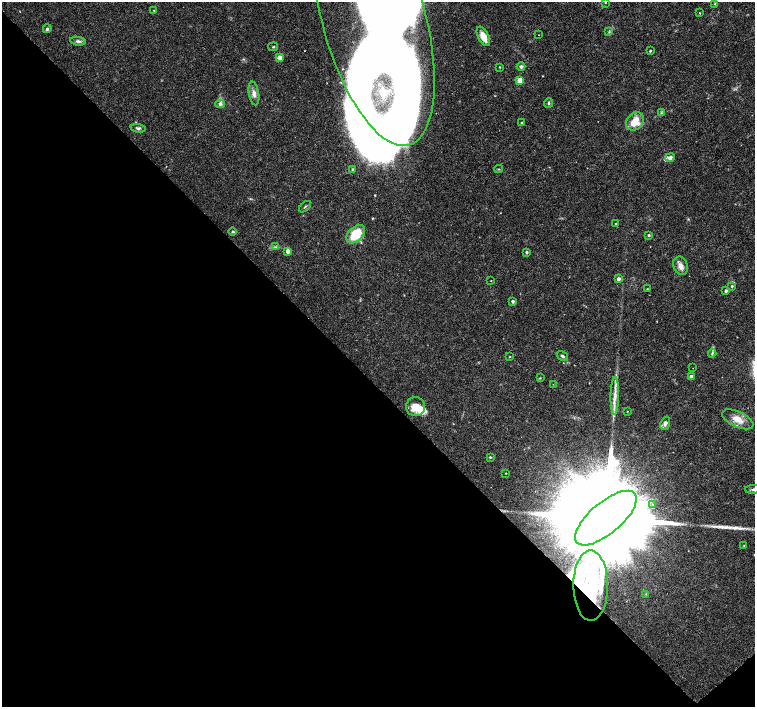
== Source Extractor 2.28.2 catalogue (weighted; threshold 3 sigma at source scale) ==
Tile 14 of 4 x 4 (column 2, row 4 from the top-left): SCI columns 1514-3018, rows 215-1623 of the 6027 x 6001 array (HDU 1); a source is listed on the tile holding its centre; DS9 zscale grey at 2 x 2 block average (1 PNG px = mean of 2 x 2 image px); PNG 757 x 709 px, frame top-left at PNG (2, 2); each listed source drawn as its Kron ellipse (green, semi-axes under 4 px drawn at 4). Shown black and unused: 46% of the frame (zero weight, under 3 of 6 exposures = <1% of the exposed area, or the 3 px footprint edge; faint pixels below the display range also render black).
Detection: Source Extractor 2.28.2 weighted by HDU 2 'WHT'; one run over the whole footprint, this tile lists its part. Background 0.0188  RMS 0.0016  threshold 0.00671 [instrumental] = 3 sigma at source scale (4.09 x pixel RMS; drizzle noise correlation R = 1.36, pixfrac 0.8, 0.0396/0.0396 arcsec/px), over >= 5 px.
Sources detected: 72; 4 inside a brighter object's white glare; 1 long thin detection or spike segment (spike, bleed or trail) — neither listed nor drawn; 6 inside a brighter listed object's ellipse — not listed separately; the other 61 listed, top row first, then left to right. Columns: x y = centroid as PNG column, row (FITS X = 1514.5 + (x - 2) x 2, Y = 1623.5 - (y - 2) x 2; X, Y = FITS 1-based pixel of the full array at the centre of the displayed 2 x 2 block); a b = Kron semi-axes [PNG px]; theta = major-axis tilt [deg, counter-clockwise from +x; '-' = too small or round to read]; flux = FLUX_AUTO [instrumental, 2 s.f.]
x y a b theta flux
605 3 3 2 - 0.17
715 4 3 3 - 0.36
154 10 2 2 - 0.2
700 13 3 2 - 0.16
374 19 131 51 -74 340
47 29 4 3 - 0.66
609 32 3 3 - 0.34
538 35 2 2 - 0.13
483 36 10 5 -64 4.5
78 41 8 4 -8 1
273 47 5 3 - 0.38
650 51 3 2 - 0.46
280 57 3 3 - 4.5
521 66 4 4 - 0.74
500 67 3 2 - 0.23
520 80 3 3 - 6.7
254 94 12 5 -80 1.8
549 103 5 3 - 0.45
220 104 4 4 - 1.1
661 113 3 3 - 0.43
635 121 10 8 49 6.2
522 123 3 2 - 0.4
138 128 7 3 -6 0.76
670 158 5 4 - 1.2
353 169 4 3 - 0.47
499 169 4 2 - 0.27
305 207 7 2 42 0.41
616 224 2 2 - 0.2
233 231 4 3 - 0.52
356 234 11 7 45 12
648 235 3 2 - 0.5
276 247 4 3 - 0.44
288 251 3 3 - 2.8
526 252 3 3 - 0.53
680 266 9 7 -68 2.1
618 279 3 3 - 1.5
491 280 2 2 - 0.23
732 286 3 3 - 0.38
647 289 2 2 - 0.23
726 291 2 2 - 0.82
513 301 2 2 - 0.95
712 353 4 3 - 0.5
562 356 6 3 -34 0.75
510 357 2 2 - 0.35
693 368 2 2 - 0.13
691 377 3 2 - 2.1
540 378 3 2 - 0.22
553 384 2 2 - 0.11
615 396 19 3 89 2.8
415 407 9 9 - 4.8
627 411 2 2 - 0.18
738 419 17 7 -25 4.3
665 423 7 4 70 1.2
490 457 3 2 - 0.49
506 473 2 2 - 0.22
754 489 9 3 3 0.83
653 505 3 3 - 0.42
606 518 38 15 40 24000
744 545 3 2 - 0.21
591 586 35 17 -90 25
646 594 3 3 - 0.27
Overlapping masked pixels (flux is a lower limit): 2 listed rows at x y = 606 518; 591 586
Isophote crosses this tile's border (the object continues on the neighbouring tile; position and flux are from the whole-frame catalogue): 2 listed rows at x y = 374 19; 754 489
Diffuse or blended objects may show on this block-average render without a row.